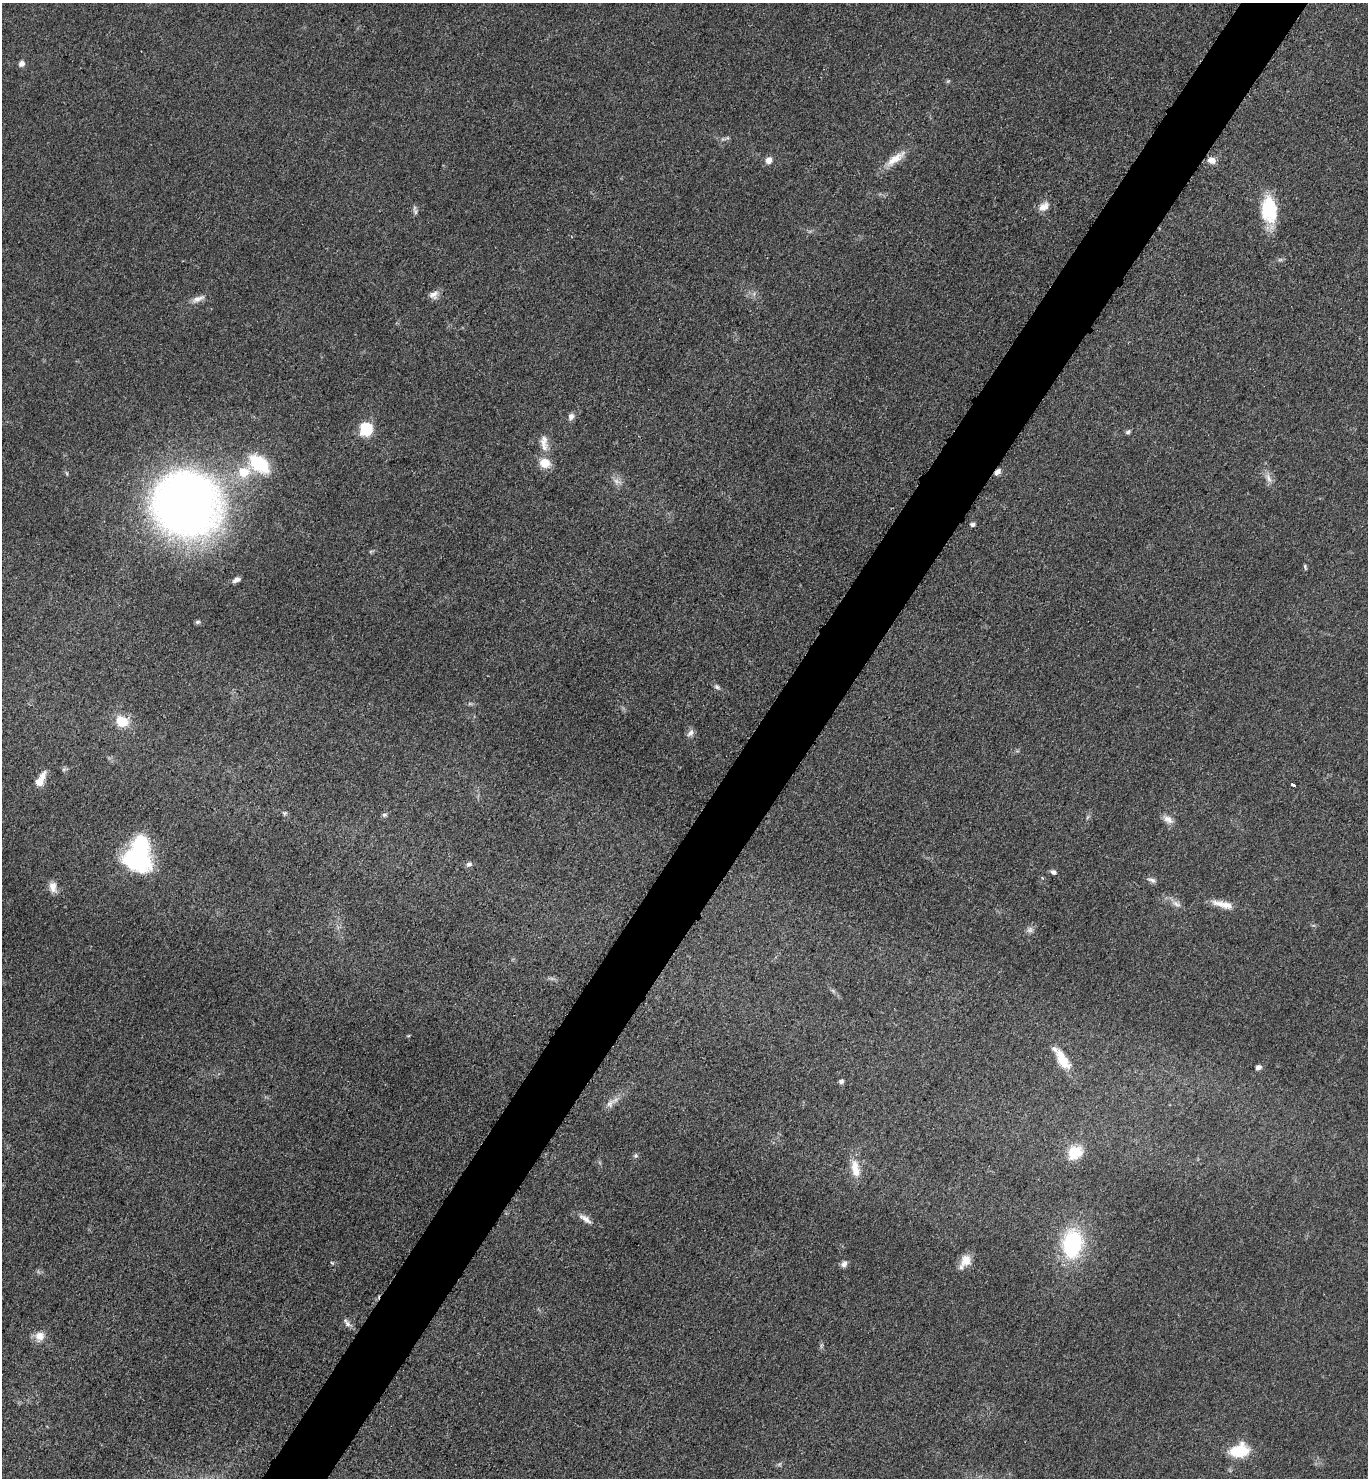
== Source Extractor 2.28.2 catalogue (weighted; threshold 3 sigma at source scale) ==
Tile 10 of 4 x 4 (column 2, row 3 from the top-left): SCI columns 1669-3034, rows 1488-2963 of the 5928 x 5924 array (HDU 1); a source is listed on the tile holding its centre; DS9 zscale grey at full resolution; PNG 1370 x 1480 px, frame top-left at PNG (2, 3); no overlay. Shown black and unused: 5% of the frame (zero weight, under 3 of 5 exposures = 1% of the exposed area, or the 3 px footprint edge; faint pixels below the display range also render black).
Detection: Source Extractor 2.28.2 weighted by HDU 2 'WHT'; one run over the whole footprint, this tile lists its part. Background 0.0496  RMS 0.0058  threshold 0.0261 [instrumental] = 3 sigma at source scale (4.5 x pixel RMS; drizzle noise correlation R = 1.50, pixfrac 1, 0.05/0.05 arcsec/px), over >= 5 px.
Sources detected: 63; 1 too faint to see at this stretch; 2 inside a brighter object's white glare — not listed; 2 inside a brighter listed object's ellipse — not listed separately; the other 58 listed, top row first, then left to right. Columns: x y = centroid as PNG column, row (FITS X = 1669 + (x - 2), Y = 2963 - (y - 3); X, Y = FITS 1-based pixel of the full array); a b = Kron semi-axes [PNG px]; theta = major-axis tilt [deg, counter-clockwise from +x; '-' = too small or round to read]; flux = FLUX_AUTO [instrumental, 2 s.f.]
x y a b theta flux
21 64 7 6 - 2.5
948 81 5 5 - 0.77
727 138 7 4 17 1.2
895 159 32 10 37 9.5
769 160 7 7 - 3.8
1212 160 9 8 - 4.3
1044 206 15 10 36 5.3
1269 207 31 18 84 28
415 212 9 5 -81 1.5
434 295 13 10 24 3.6
198 299 21 7 24 4.3
571 416 10 7 66 2.3
365 429 6 6 - 77
1128 432 7 5 60 1.3
544 441 21 10 -87 6.1
545 463 13 11 -17 8.3
259 464 21 13 -39 33
244 472 13 11 22 13
997 472 9 6 49 2.8
1268 478 16 6 -68 3.8
617 481 14 7 -24 3.3
184 503 52 48 -22 510
972 525 5 4 - 1.8
1305 567 7 3 -72 0.87
236 580 8 5 30 2.4
197 622 7 5 15 1
717 687 8 6 -27 1.5
122 721 15 12 -19 12
690 733 11 7 55 2.5
64 769 6 5 - 1
41 779 19 8 61 7.7
1293 785 4 3 - 3.8
284 813 7 5 -1 1.1
384 815 7 5 13 1.2
1168 819 15 8 -35 4
136 860 33 21 -22 52
469 864 8 7 - 1.7
1053 872 7 5 -25 1.8
1152 880 12 5 -17 1.9
53 887 13 9 -78 4.7
1176 904 14 6 -28 3.3
1226 905 21 11 -9 6.9
1030 930 9 8 - 2.3
1062 1061 23 12 -41 11
1258 1067 6 5 - 2.1
841 1081 5 5 - 1.6
610 1104 17 9 49 4.5
1075 1152 20 16 37 14
636 1156 7 7 - 1.2
855 1168 25 10 -80 9.3
585 1219 19 7 -33 4.1
1072 1244 21 15 85 66
966 1260 16 12 60 7.4
332 1263 5 4 - 0.6
844 1264 9 7 65 2.6
348 1324 11 7 -24 2.5
39 1336 13 12 - 6
1239 1451 14 10 12 32
Overlapping masked pixels (flux is a lower limit): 1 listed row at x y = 997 472